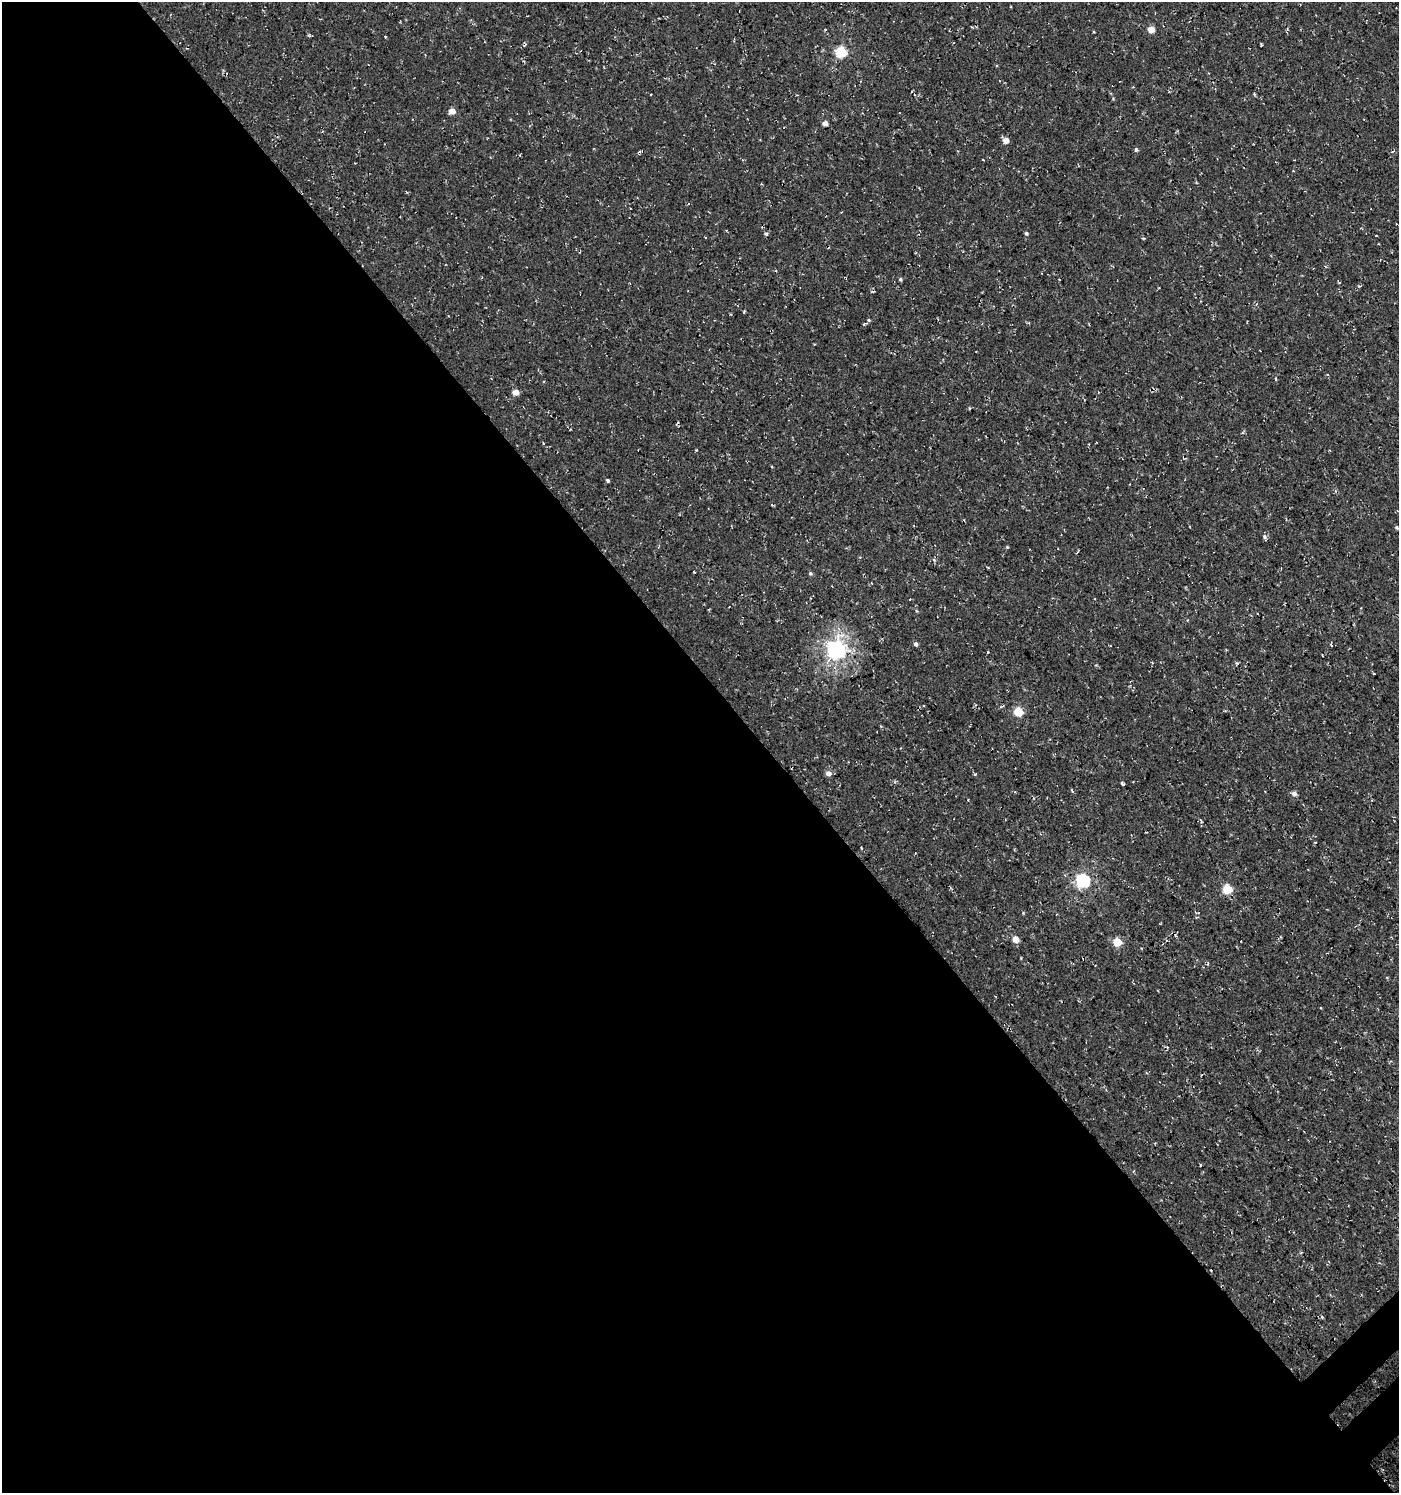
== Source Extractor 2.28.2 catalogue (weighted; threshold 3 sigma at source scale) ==
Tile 9 of 4 x 4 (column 1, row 3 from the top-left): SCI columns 188-1584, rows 1545-3035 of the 6024 x 6064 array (HDU 1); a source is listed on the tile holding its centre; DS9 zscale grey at full resolution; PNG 1401 x 1495 px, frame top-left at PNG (2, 2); no overlay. Shown black and unused: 55% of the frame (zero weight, under 3 of 4 exposures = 5% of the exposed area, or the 3 px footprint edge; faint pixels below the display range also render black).
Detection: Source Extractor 2.28.2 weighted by HDU 2 'WHT'; one run over the whole footprint, this tile lists its part. Background 5.99e-04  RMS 0.0029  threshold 0.0132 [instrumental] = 3 sigma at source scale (4.5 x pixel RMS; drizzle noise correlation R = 1.50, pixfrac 1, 0.0396/0.0396 arcsec/px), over >= 5 px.
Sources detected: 35; all 35 listed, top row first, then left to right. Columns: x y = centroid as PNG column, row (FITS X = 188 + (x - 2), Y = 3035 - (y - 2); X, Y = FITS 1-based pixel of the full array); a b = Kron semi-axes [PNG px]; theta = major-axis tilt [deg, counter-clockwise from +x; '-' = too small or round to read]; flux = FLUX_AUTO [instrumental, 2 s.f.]
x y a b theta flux
825 29 4 3 - 0.25
1151 29 5 4 - 4.3
385 36 4 2 - 0.24
841 52 6 5 - 27
452 111 5 4 - 3.1
825 123 4 4 - 1.6
1006 140 5 4 - 3
1136 150 5 4 - 0.53
1026 233 5 4 - 0.44
766 234 5 4 - 0.42
1376 236 2 2 - 0.27
900 279 4 4 - 0.41
869 320 4 4 - 0.34
515 392 5 4 - 2.9
970 408 4 3 - 0.32
608 480 4 3 - 0.53
1396 528 5 4 - 0.44
1264 537 7 5 -86 0.62
1007 547 4 4 - 0.27
811 573 5 4 - 0.46
916 644 5 4 - 0.67
1331 644 4 3 - 0.35
837 649 7 7 - 120
1018 712 5 5 - 12
828 773 5 5 - 1.7
975 774 4 3 - 0.27
1122 784 4 3 - 1.1
1294 794 6 5 - 1.1
968 800 2 2 - 0.23
1083 881 6 6 - 50
1227 889 5 5 - 15
1016 939 5 4 - 3.8
1117 942 5 5 - 10
1200 1165 3 2 - 0.31
1322 1317 4 4 - 0.33